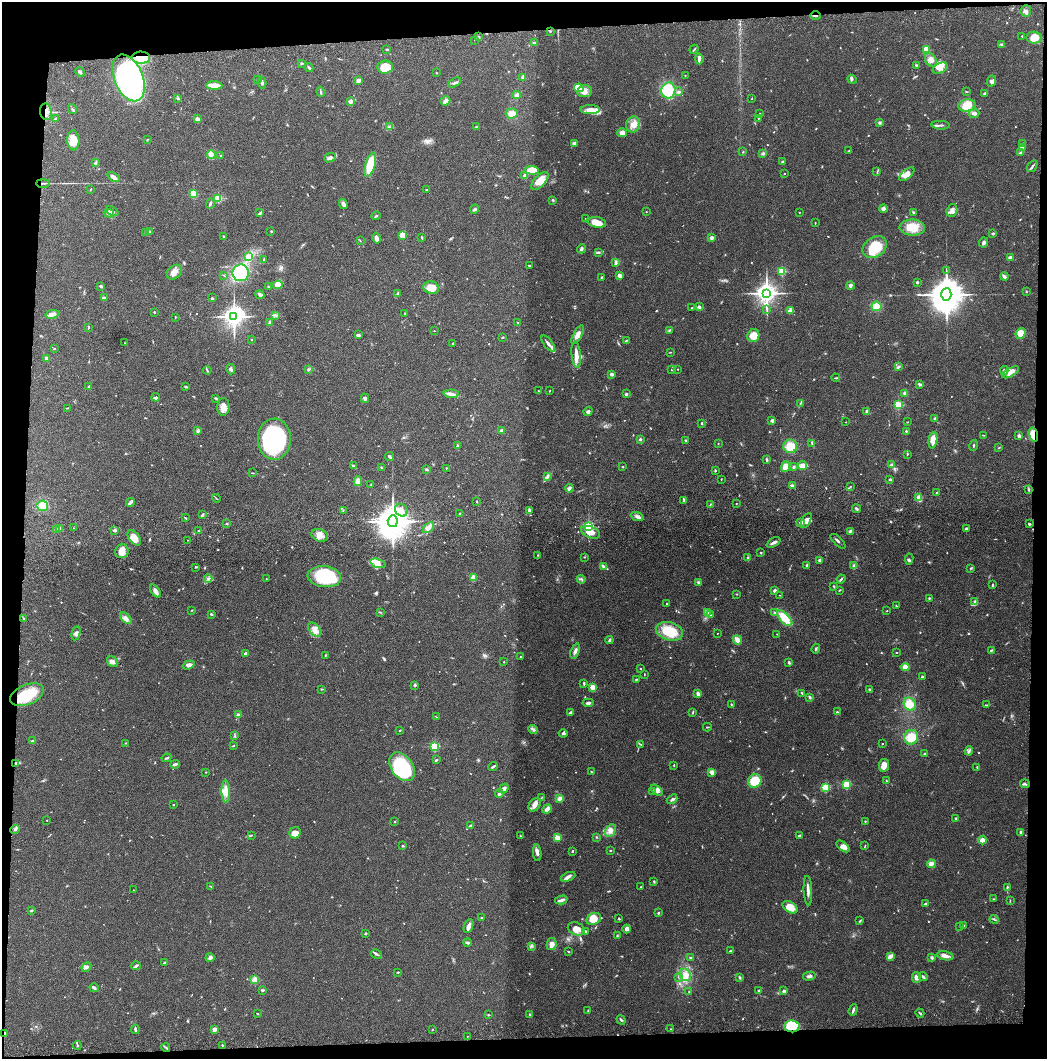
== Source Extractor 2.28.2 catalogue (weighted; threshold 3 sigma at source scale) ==
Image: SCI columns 51-4227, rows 116-4342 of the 4276 x 4457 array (HDU 1 of 3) = the unmasked area's bounding box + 8 px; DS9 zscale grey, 4 x 4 block average (1 PNG px = mean of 4 x 4 image px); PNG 1049 x 1061 px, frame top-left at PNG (2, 2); each listed source drawn as its Kron ellipse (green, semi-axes under 4 px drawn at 4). Shown black and unused: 8% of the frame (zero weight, under 3 of 4 exposures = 6% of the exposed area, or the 3 px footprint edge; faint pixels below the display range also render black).
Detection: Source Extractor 2.28.2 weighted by HDU 2 'WHT'. Background 0.064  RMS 0.0059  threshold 0.0266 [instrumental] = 3 sigma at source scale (4.5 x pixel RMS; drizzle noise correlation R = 1.50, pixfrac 1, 0.05/0.05 arcsec/px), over >= 5 px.
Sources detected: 802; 2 too faint to see at this stretch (4 x 4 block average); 2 inside a brighter object's white glare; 3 cosmic-ray / hot-pixel residue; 1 long thin detection or spike segment (spike, bleed or trail) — neither listed nor drawn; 19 coinciding with a brighter row at this scale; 41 inside a brighter listed object's ellipse — not listed separately; of the other 734, all 500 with FLUX_AUTO >= 1.72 (the completeness limit of this list) listed and drawn (234 fainter detections not listed), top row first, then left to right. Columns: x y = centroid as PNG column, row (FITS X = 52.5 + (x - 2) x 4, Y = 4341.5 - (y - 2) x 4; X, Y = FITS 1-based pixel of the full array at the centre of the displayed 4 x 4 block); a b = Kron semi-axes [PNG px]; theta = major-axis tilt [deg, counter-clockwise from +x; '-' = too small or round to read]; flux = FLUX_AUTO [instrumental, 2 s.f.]
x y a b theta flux
1026 11 5 5 - 12
815 16 5 2 - 5.4
550 31 2 2 - 2.5
1022 36 2 2 - 1.8
479 37 2 2 - 2.4
1034 38 8 6 -2 45
474 40 2 2 - 2.9
534 43 4 3 - 6
1001 44 3 3 - 4.2
387 49 2 2 - 12
694 49 5 2 - 3.8
926 50 4 4 - 37
141 58 9 6 -3 69
699 59 5 3 - 10
931 60 7 5 -60 19
301 63 2 2 - 5.1
916 65 3 2 - 3.1
385 67 8 6 5 62
309 68 4 2 - 5.3
940 68 8 5 28 27
80 72 5 2 - 6.8
436 73 2 2 - 2.3
685 75 2 2 - 3
523 77 3 3 - 12
129 78 25 14 -67 850
257 79 2 2 - 2.1
852 79 5 3 - 5.9
358 80 3 3 - 17
992 81 5 4 - 9.6
262 82 6 2 -77 5.6
455 83 7 2 29 6.2
214 86 8 3 -2 36
579 88 5 3 - 85
668 90 8 7 - 120
585 91 7 6 - 22
321 92 5 2 - 6
679 92 3 3 - 7.6
966 92 2 2 - 2.3
984 94 4 2 - 2.9
517 95 4 3 - 9.7
752 98 2 2 - 1.7
178 99 4 2 - 4
350 101 2 2 - 46
445 101 5 3 - 9.7
967 105 9 6 14 67
72 109 5 2 - 3.6
590 110 10 4 0 26
46 112 8 6 -83 22
512 113 6 5 - 28
974 113 5 3 - 10
760 114 2 2 - 8.9
56 118 4 2 - 3.3
758 118 2 2 - 1.8
197 119 2 2 - 56
880 123 3 3 - 5.9
633 124 8 6 73 28
941 125 9 2 -3 6.7
476 126 2 2 - 2.8
389 127 2 2 - 2.4
622 133 4 4 - 23
147 139 3 2 - 2.2
73 140 10 6 -86 56
574 143 4 3 - 5.7
1023 143 2 2 - 1.9
1022 147 4 2 - 8.5
849 151 2 2 - 2
743 152 2 2 - 2.8
763 153 3 3 - 6
1020 153 4 2 - 5.4
211 155 4 3 - 34
220 155 2 2 - 3.3
330 158 6 3 21 11
782 162 2 2 - 11
95 163 3 2 - 4.9
370 165 12 5 74 150
1032 166 6 2 55 7.5
532 170 7 4 -6 67
877 172 4 2 - 3.2
784 174 2 2 - 5.4
907 174 9 4 40 25
525 176 4 3 - 12
113 177 7 3 -35 20
540 181 11 5 46 45
43 183 7 2 0 5.9
90 189 2 2 - 2.1
426 190 2 2 - 8.5
193 194 2 2 - 250
218 198 2 2 - 190
553 200 2 2 - 4.1
210 203 5 2 - 5.4
343 204 5 3 - 14
475 209 5 3 - 5.9
883 209 4 4 - 12
952 210 6 5 - 18
112 211 7 3 -25 6.4
646 212 2 2 - 2
799 212 2 2 - 2.4
913 212 3 2 - 3.5
109 213 5 3 - 9.2
260 213 3 2 - 6.3
376 216 4 2 - 3.5
586 218 2 2 - 2.3
597 222 9 5 -11 49
815 223 2 2 - 1.8
912 227 13 8 -1 67
150 231 2 2 - 3.3
271 231 2 2 - 2.4
146 232 3 2 - 3.9
993 233 3 2 - 4.8
403 235 4 3 - 44
223 236 2 2 - 2.9
376 238 5 3 - 16
422 238 3 2 - 3.3
711 238 2 2 - 46
360 240 2 2 - 1.9
984 243 5 3 - 8.6
875 247 13 9 36 100
581 249 4 3 - 6.9
598 252 4 2 - 5
249 257 4 3 - 42
1010 258 2 2 - 66
264 260 3 2 - 3.4
616 262 4 2 - 7.7
529 265 3 2 - 3.3
782 271 2 2 - 230
946 271 3 2 - 2.3
174 272 8 6 44 25
241 273 8 8 - 170
224 275 3 2 - 2
620 276 3 2 - 21
1004 276 4 2 - 14
601 277 3 2 - 2.2
917 282 3 2 - 4.9
277 285 5 4 - 18
100 286 3 2 - 6.6
850 286 4 3 - 6.5
269 287 4 2 - 3.6
431 288 8 6 -16 43
1026 292 2 2 - 2
767 293 3 3 - 3300
397 294 2 2 - 2.4
946 294 6 5 - 12000
260 295 5 3 - 9.1
104 298 4 3 - 8.5
212 298 3 2 - 2.8
876 306 5 5 - 40
699 307 4 3 - 6.2
692 308 2 2 - 1.9
767 309 3 2 - 3.4
790 311 4 3 - 8.4
154 312 2 2 - 3.7
52 314 7 3 11 16
405 314 3 2 - 2.3
275 315 3 2 - 3.7
234 316 4 3 - 3400
175 317 3 2 - 2
270 322 3 2 - 8.2
518 323 3 2 - 2.3
88 327 4 2 - 3.5
670 330 3 2 - 3.2
434 331 2 2 - 2.5
1021 333 5 4 - 43
358 335 3 2 - 4.1
578 335 10 4 60 21
753 336 6 6 - 39
502 337 2 2 - 3.4
252 340 2 2 - 1.8
626 341 3 2 - 3.4
125 343 3 2 - 1.8
453 343 2 2 - 4
548 344 10 3 -52 17
54 349 2 2 - 6.3
670 352 2 2 - 1.7
576 354 13 4 -84 26
47 359 2 2 - 41
898 367 4 2 - 5.5
231 369 5 3 - 7.1
309 369 3 2 - 3.8
678 369 2 2 - 1.8
207 370 4 2 - 3.8
672 370 2 2 - 2.3
1004 371 4 3 - 10
1010 372 9 4 29 21
612 374 3 2 - 14
836 378 4 2 - 3.3
919 384 4 2 - 5.4
89 386 2 2 - 3.3
185 387 2 2 - 2.6
539 391 2 2 - 2.1
549 391 2 2 - 1.9
905 393 3 2 - 9.5
451 394 8 3 -3 14
626 394 3 3 - 5.4
156 397 4 3 - 6.9
216 398 3 2 - 2.8
365 398 4 3 - 7.8
800 404 3 2 - 2.3
898 405 2 2 - 260
223 407 9 6 86 26
67 408 4 2 - 2.3
588 411 5 4 - 7.8
867 411 3 2 - 7.9
935 418 2 2 - 5.5
772 421 4 3 - 5.4
846 422 2 2 - 1.9
907 422 3 2 - 1.7
701 423 4 2 - 2.6
198 431 3 2 - 8.1
502 431 2 2 - 56
906 431 2 2 - 3.1
983 435 3 2 - 2.2
1033 435 7 2 -74 15
1019 436 3 2 - 10
274 439 20 16 89 510
640 439 2 2 - 17
685 440 3 2 - 2.4
933 440 8 4 83 42
718 443 2 2 - 1.8
812 443 3 2 - 3.1
458 446 4 3 - 4.5
790 446 7 6 - 54
974 446 5 2 - 3.8
999 447 3 2 - 2.2
907 454 3 2 - 3.4
389 457 5 2 - 7.2
767 459 3 2 - 6.3
802 465 4 4 - 19
892 465 2 2 - 49
353 466 4 2 - 5.8
382 467 3 2 - 4.8
623 467 2 2 - 2.1
785 467 5 4 - 30
794 467 3 2 - 5.7
446 468 3 2 - 1.9
426 469 4 3 - 4.7
715 471 3 2 - 4.1
252 473 3 2 - 2.6
547 477 3 3 - 6.1
721 479 2 2 - 2
890 479 2 2 - 15
358 481 5 3 - 26
371 484 2 2 - 1.8
792 485 3 2 - 7
850 487 2 2 - 2.9
569 488 4 3 - 9.6
1029 490 3 2 - 3.8
937 493 3 2 - 3
216 498 4 2 - 2.7
919 498 4 3 - 28
684 500 2 2 - 1.9
477 501 2 2 - 3.1
130 502 4 4 - 6.6
736 503 2 2 - 1.9
710 505 3 2 - 2.6
42 506 6 5 - 33
857 509 4 2 - 5.9
343 510 2 2 - 2
401 510 7 6 - 26
529 510 4 3 - 6.8
459 514 3 2 - 3
202 515 4 2 - 4.6
637 516 6 3 -24 12
186 518 3 2 - 3.4
806 520 8 4 62 22
393 521 6 5 - 11000
801 522 3 2 - 6.8
227 523 2 2 - 13
1029 524 3 2 - 5.4
589 527 2 2 - 590
60 528 3 2 - 3.7
74 528 2 2 - 3.1
429 528 6 2 44 9.7
966 528 2 2 - 24
56 529 2 2 - 35
115 530 2 2 - 25
199 531 3 2 - 2
850 531 4 2 - 7.1
591 532 10 5 -22 33
320 535 8 6 -21 26
134 538 9 5 -53 38
187 540 2 2 - 1.8
838 541 9 2 -44 7.7
774 542 7 2 27 13
122 551 7 6 - 26
761 552 2 2 - 3.3
538 555 2 2 - 1.8
584 557 2 2 - 2
748 558 4 2 - 4.8
909 559 6 3 82 6.9
819 560 3 3 - 6.7
378 563 8 4 -17 20
807 565 3 2 - 5.8
854 566 4 3 - 7.1
196 567 3 2 - 1.9
604 567 4 3 - 10
970 568 2 2 - 1.9
324 577 17 10 -7 210
208 578 4 2 - 5.9
473 578 3 3 - 43
266 579 2 2 - 1.8
581 579 4 3 - 5.5
841 579 4 2 - 4.4
699 583 3 3 - 7.3
993 584 3 2 - 2.3
834 586 3 2 - 3
839 590 3 2 - 2.3
156 591 7 3 -53 19
775 591 3 2 - 12
737 594 3 2 - 1.9
780 595 4 2 - 2
929 598 2 2 - 2.9
975 601 2 2 - 2.1
667 604 3 2 - 2.6
896 606 3 2 - 2.4
192 610 2 2 - 2
887 611 2 2 - 3.2
380 612 2 2 - 2.2
707 612 4 3 - 13
775 613 3 2 - 8
211 614 2 2 - 6.6
710 615 3 2 - 4.5
23 618 3 2 - 2
126 618 7 4 -46 15
785 618 10 5 -46 61
315 630 8 5 -49 22
669 631 14 9 -15 99
76 633 7 4 78 11
717 633 2 2 - 2.5
777 634 2 2 - 1.9
609 640 4 3 - 5.2
737 640 5 3 - 21
816 649 5 2 - 4.3
991 650 2 2 - 4.7
575 651 8 3 70 12
246 653 2 2 - 33
897 653 2 2 - 6.3
325 655 2 2 - 2.3
520 656 2 2 - 1.8
112 662 6 4 -52 13
504 662 2 2 - 1.8
789 662 4 2 - 4.5
189 665 6 3 19 14
905 667 4 4 - 24
640 668 2 2 - 2.5
644 674 3 2 - 2
922 677 3 3 - 4.4
636 679 3 2 - 3.3
584 683 4 2 - 3.6
415 685 3 3 - 4.6
593 687 2 2 - 120
322 689 2 2 - 1.7
870 690 4 3 - 6.7
802 693 3 2 - 3.7
698 694 3 2 - 15
27 695 18 10 22 130
810 697 3 2 - 6.5
588 703 5 2 - 9.2
910 704 7 5 -55 54
731 705 4 2 - 2.7
986 705 3 2 - 2.5
693 712 4 2 - 2.8
837 712 2 2 - 4.4
570 713 3 2 - 5.8
238 715 2 2 - 49
436 717 2 2 - 1.9
707 727 4 2 - 3
533 729 5 2 - 6.3
400 730 2 2 - 3.4
563 733 4 4 - 6.4
234 736 2 2 - 2.1
911 737 7 6 - 59
33 741 3 2 - 5.7
126 743 2 2 - 1.8
882 744 2 2 - 5
641 745 3 2 - 2.6
233 746 3 2 - 2.3
435 746 2 2 - 340
969 751 5 2 - 7
924 754 2 2 - 3.8
166 758 5 2 - 4.1
436 760 3 2 - 3.4
16 763 4 2 - 3.8
175 764 4 2 - 10
674 765 3 2 - 2.1
884 765 6 5 - 30
402 767 16 11 -53 290
493 767 5 2 - 4.8
977 767 2 2 - 2.8
206 772 2 2 - 1.8
591 772 3 2 - 3.1
712 772 2 2 - 85
886 780 3 2 - 1.7
755 781 7 6 - 78
1025 784 5 2 - 4.8
847 785 2 2 - 230
826 788 2 2 - 240
504 789 5 3 - 13
657 790 7 4 -43 17
226 791 11 4 -87 25
652 792 4 2 - 3.2
499 794 4 3 - 9.4
542 797 3 2 - 2.1
560 798 4 3 - 14
672 799 6 2 39 5
173 805 2 2 - 3.4
535 805 7 5 52 21
547 809 5 3 - 23
956 819 2 2 - 3.9
47 820 2 2 - 1.9
865 821 2 2 - 1.9
395 822 2 2 - 3.3
471 825 2 2 - 3.7
15 829 5 3 - 7.3
610 831 7 5 61 17
1021 832 3 3 - 7
295 833 6 5 - 30
252 835 3 2 - 1.9
799 835 3 2 - 4.5
520 836 4 2 - 2.7
557 837 2 2 - 120
596 837 2 2 - 2.5
982 840 4 4 - 20
403 846 4 2 - 2.5
843 846 7 4 -39 25
865 846 3 2 - 2
610 850 2 2 - 11
572 851 3 2 - 3.6
537 853 8 3 -85 13
931 864 4 3 - 20
568 877 7 3 23 14
654 881 3 2 - 3.1
211 886 3 2 - 2.6
641 887 2 2 - 2.5
1007 887 3 2 - 3.6
133 890 2 2 - 1.8
808 891 15 2 -87 18
994 899 3 2 - 2.1
561 900 6 3 14 11
1010 901 2 2 - 2
925 904 3 2 - 5
790 907 8 5 -33 56
31 910 3 2 - 3.3
658 913 2 2 - 12
482 918 2 2 - 11
594 919 7 5 23 49
619 919 3 2 - 2.9
994 919 4 2 - 3.8
860 921 3 2 - 3.2
469 926 7 3 67 18
960 926 2 2 - 1.9
964 926 2 2 - 12
576 929 9 6 -23 28
627 929 4 4 - 12
585 932 3 2 - 6.2
365 933 3 2 - 3.2
617 936 3 2 - 3
467 943 4 2 - 8.1
552 944 6 5 - 20
532 946 3 2 - 3.8
730 951 2 2 - 3.7
568 952 3 2 - 2.7
376 954 5 2 - 5.7
890 956 4 2 - 25
945 956 8 3 -11 18
691 957 3 2 - 3.9
931 957 4 2 - 4.4
210 958 4 3 - 8.3
165 963 2 2 - 29
136 966 5 2 - 7.7
86 967 5 3 - 11
398 972 2 2 - 3.6
685 975 6 5 - 25
809 976 6 3 15 8.2
678 977 2 2 - 2.3
916 977 5 4 - 13
923 977 4 2 - 5.4
740 978 4 2 - 4
255 980 2 2 - 180
94 988 5 2 - 4.2
262 990 3 2 - 5.9
759 990 3 2 - 3.4
784 991 2 2 - 10
689 992 2 2 - 1.8
588 1010 2 2 - 2.1
853 1010 6 2 70 8.5
920 1013 5 2 - 4.8
258 1014 2 2 - 2.1
488 1015 2 2 - 2.8
530 1015 3 2 - 4
621 1020 5 2 - 5.9
792 1026 7 6 - 200
135 1029 4 2 - 6.1
214 1029 3 2 - 22
432 1029 2 2 - 5.1
671 1029 2 2 - 2
5 1033 3 2 - 6.3
467 1036 2 2 - 2.9
77 1045 4 2 - 3.1
222 1045 2 2 - 3.1
166 1048 4 2 - 4.7
Overlapping masked pixels (flux is a lower limit): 7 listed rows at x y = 815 16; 141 58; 46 112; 43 183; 1033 435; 792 1026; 5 1033
Diffuse or blended objects may show on this block-average render without a row.